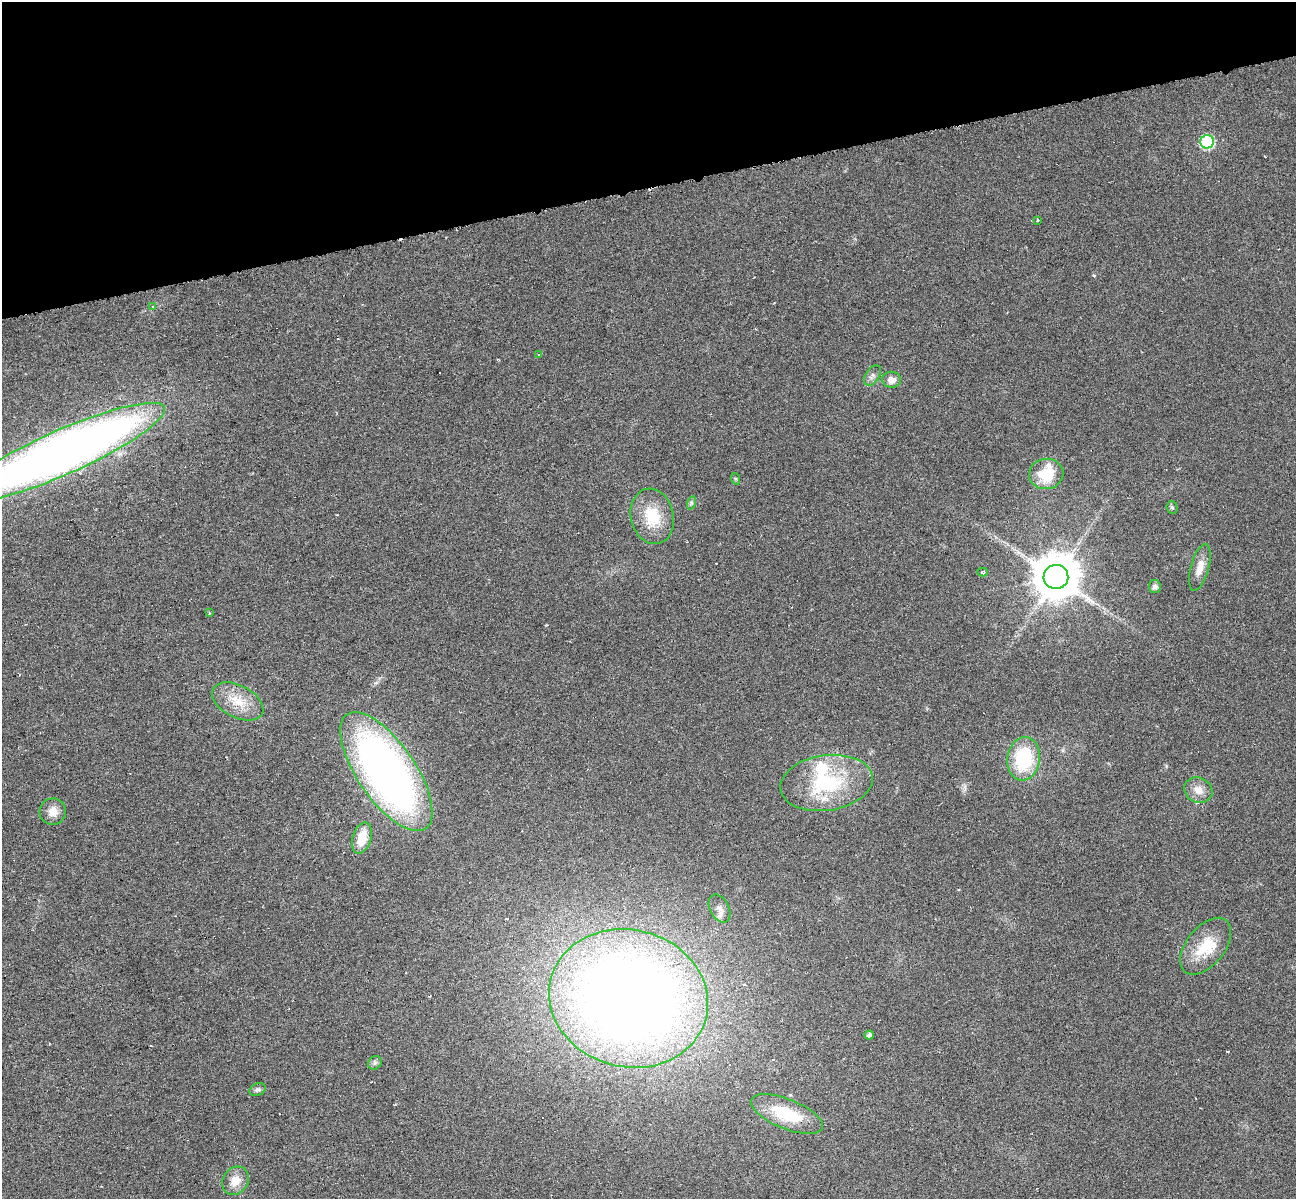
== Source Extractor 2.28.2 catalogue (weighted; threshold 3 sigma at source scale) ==
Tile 3 of 4 x 4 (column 3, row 1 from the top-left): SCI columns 2589-3882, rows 3687-4883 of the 5176 x 4928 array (HDU 1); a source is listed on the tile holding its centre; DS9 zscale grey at full resolution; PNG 1298 x 1201 px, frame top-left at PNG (2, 2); each listed source drawn as its Kron ellipse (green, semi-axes under 4 px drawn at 4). Shown black and unused: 16% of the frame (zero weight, under 3 of 6 exposures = <1% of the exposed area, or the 3 px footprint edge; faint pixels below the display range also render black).
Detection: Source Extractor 2.28.2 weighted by HDU 2 'WHT'; one run over the whole footprint, this tile lists its part. Background 0.00952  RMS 0.0053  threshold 0.0215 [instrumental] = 3 sigma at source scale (4.09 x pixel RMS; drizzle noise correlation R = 1.36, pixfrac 0.8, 0.0396/0.0396 arcsec/px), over >= 5 px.
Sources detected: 36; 1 cosmic-ray / hot-pixel residue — neither listed nor drawn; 3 inside a brighter listed object's ellipse — not listed separately; the other 32 listed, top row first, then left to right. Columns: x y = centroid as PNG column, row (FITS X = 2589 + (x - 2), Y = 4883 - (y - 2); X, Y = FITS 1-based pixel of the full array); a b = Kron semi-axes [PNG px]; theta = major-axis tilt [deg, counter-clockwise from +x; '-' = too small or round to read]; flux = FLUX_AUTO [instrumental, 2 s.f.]
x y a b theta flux
1207 142 7 6 - 54
1038 220 3 2 - 0.66
153 306 4 3 - 0.47
539 355 4 3 - 0.53
873 375 11 7 57 2
892 380 9 8 - 3.9
61 453 112 22 24 600
1046 474 17 15 7 17
736 479 6 4 -71 0.62
691 503 7 4 72 0.95
1172 507 6 5 - 0.87
652 516 28 21 -77 18
1200 567 24 9 75 5.6
983 572 5 3 - 0.54
1056 577 12 12 - 2000
1155 587 7 6 - 2
209 613 3 3 - 0.59
238 701 28 16 -27 12
1024 759 22 16 81 33
386 772 69 29 -55 270
827 783 46 27 8 42
1198 790 14 12 -28 5.1
53 812 13 13 - 5.1
362 838 16 9 73 9.9
720 909 15 9 -63 3.4
1206 946 33 19 51 17
629 998 80 68 -14 650
869 1035 5 4 - 1.7
375 1063 7 6 - 1.2
258 1089 8 6 23 1.2
787 1114 38 14 -22 24
235 1181 15 12 53 7
Isophote crosses this tile's border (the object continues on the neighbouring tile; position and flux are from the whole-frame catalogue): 1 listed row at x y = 61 453
Unlisted compact peaks at least as high as the median listed source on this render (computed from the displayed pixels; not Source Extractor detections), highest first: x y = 1094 275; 375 683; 1166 766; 546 625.